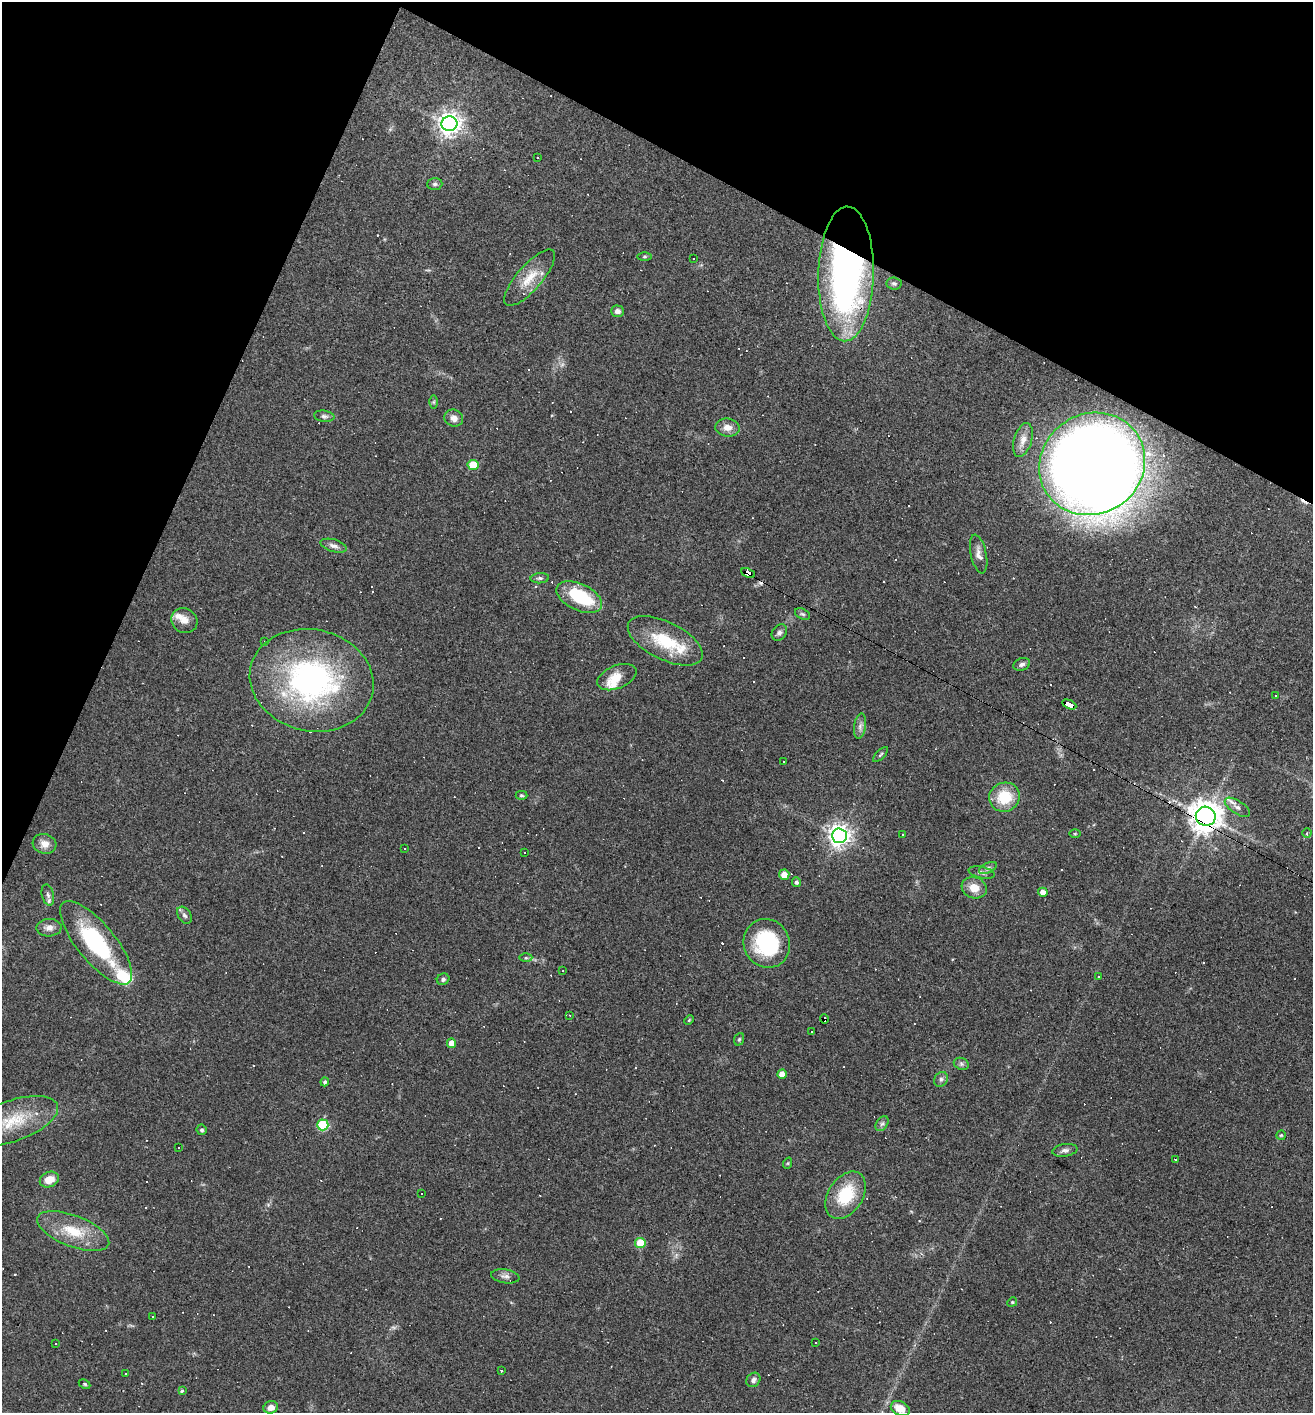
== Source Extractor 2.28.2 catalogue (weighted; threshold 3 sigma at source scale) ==
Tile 2 of 4 x 4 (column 2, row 1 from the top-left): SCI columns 1450-2760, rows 4233-5643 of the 5654 x 5643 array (HDU 1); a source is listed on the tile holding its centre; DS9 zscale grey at full resolution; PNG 1315 x 1415 px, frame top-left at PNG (2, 2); each listed source drawn as its Kron ellipse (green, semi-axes under 4 px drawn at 4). Shown black and unused: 22% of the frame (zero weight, under 3 of 4 exposures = <1% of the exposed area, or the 3 px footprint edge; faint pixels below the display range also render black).
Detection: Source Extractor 2.28.2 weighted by HDU 2 'WHT'; one run over the whole footprint, this tile lists its part. Background 0.0483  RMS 0.0047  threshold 0.0211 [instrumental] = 3 sigma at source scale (4.5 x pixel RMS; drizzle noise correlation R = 1.50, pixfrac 1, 0.05/0.05 arcsec/px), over >= 5 px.
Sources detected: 166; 1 too faint to see at this stretch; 3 inside a brighter object's white glare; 61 cosmic-ray / hot-pixel residue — neither listed nor drawn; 5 inside a brighter listed object's ellipse — not listed separately; the other 96 listed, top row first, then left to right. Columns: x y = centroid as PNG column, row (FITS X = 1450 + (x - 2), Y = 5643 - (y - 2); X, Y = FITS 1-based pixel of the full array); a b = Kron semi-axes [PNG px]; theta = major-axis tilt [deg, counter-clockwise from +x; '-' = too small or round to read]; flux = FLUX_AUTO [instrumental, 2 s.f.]
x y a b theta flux
449 124 8 7 - 390
538 157 3 2 - 0.48
435 184 7 6 - 1.1
644 256 7 3 1 0.59
694 258 2 2 - 0.4
846 274 67 27 89 190
530 278 36 12 49 11
894 284 7 6 - 1.1
617 311 6 5 - 1.8
434 402 6 4 89 0.72
324 416 10 5 -8 1.3
454 418 9 8 - 3.1
727 427 12 9 -5 3.7
1023 440 17 9 74 3.9
1092 464 54 50 33 980
473 465 5 5 - 13
334 546 14 6 -16 2
979 554 20 8 -78 3.1
748 573 7 4 -22 130
540 578 9 5 4 1.1
579 597 24 13 -25 27
803 614 8 5 -26 0.88
184 620 13 12 - 4.4
779 632 9 6 52 1.6
665 641 41 19 -26 22
265 642 3 3 - 0.62
1022 664 8 6 21 1.7
617 677 21 11 22 6.7
312 680 62 51 -13 120
1276 696 3 3 - 0.74
1069 704 7 4 -27 54
860 726 12 6 81 2
881 754 10 4 45 0.83
783 762 3 2 - 0.46
521 795 6 4 -1 0.7
1004 797 15 14 - 15
1237 807 14 6 -33 2.6
1206 816 10 9 - 710
1307 833 5 4 - 0.77
903 834 3 3 - 0.93
1075 834 6 4 1 0.48
839 836 7 7 - 340
45 844 12 9 -16 3.8
404 848 2 2 - 0.39
525 853 3 3 - 1.3
988 868 9 5 25 1.2
982 873 13 5 -12 1.6
784 875 5 5 - 5.1
796 882 5 4 - 1.2
974 888 13 10 -19 6
1043 892 5 4 - 3.2
48 895 11 6 -76 1.6
184 915 9 6 -56 1.5
49 928 12 8 3 3
96 943 51 19 -51 46
767 943 25 23 -62 41
526 958 6 4 0 0.75
563 971 2 2 - 0.28
1098 976 3 2 - 0.47
443 979 6 5 - 1
570 1015 3 2 - 0.42
824 1019 4 3 - 2.8
689 1020 5 3 - 0.44
811 1032 3 3 - 0.79
739 1039 6 5 - 0.69
451 1043 5 4 - 4.4
961 1064 8 6 -22 1.1
782 1074 5 4 - 4.4
941 1079 8 6 58 1.3
325 1082 4 4 - 1.2
13 1121 47 20 20 22
882 1124 8 5 52 1.2
323 1125 6 5 - 31
202 1130 5 5 - 0.85
1281 1135 5 4 - 0.58
179 1147 3 3 - 3.8
1065 1150 13 6 9 1.7
1176 1160 3 2 - 0.39
788 1163 6 3 71 0.58
49 1180 10 7 23 5.8
422 1194 3 2 - 0.58
846 1195 26 17 57 21
73 1231 38 15 -21 16
640 1243 5 5 - 13
505 1276 14 7 -9 2
1012 1302 5 4 - 0.55
153 1317 3 3 - 27
815 1343 3 3 - 7.8
55 1344 3 2 - 0.65
501 1371 3 3 - 0.7
126 1374 2 2 - 0.46
753 1380 8 6 50 1.7
85 1384 6 4 -27 0.67
182 1391 3 3 - 6.7
271 1407 7 6 - 3.3
900 1408 10 7 -27 6.3
Overlapping masked pixels (flux is a lower limit): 5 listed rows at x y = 846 274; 748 573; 1069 704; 1206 816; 824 1019
Isophote crosses this tile's border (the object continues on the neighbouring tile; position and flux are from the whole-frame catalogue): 1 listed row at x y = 13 1121